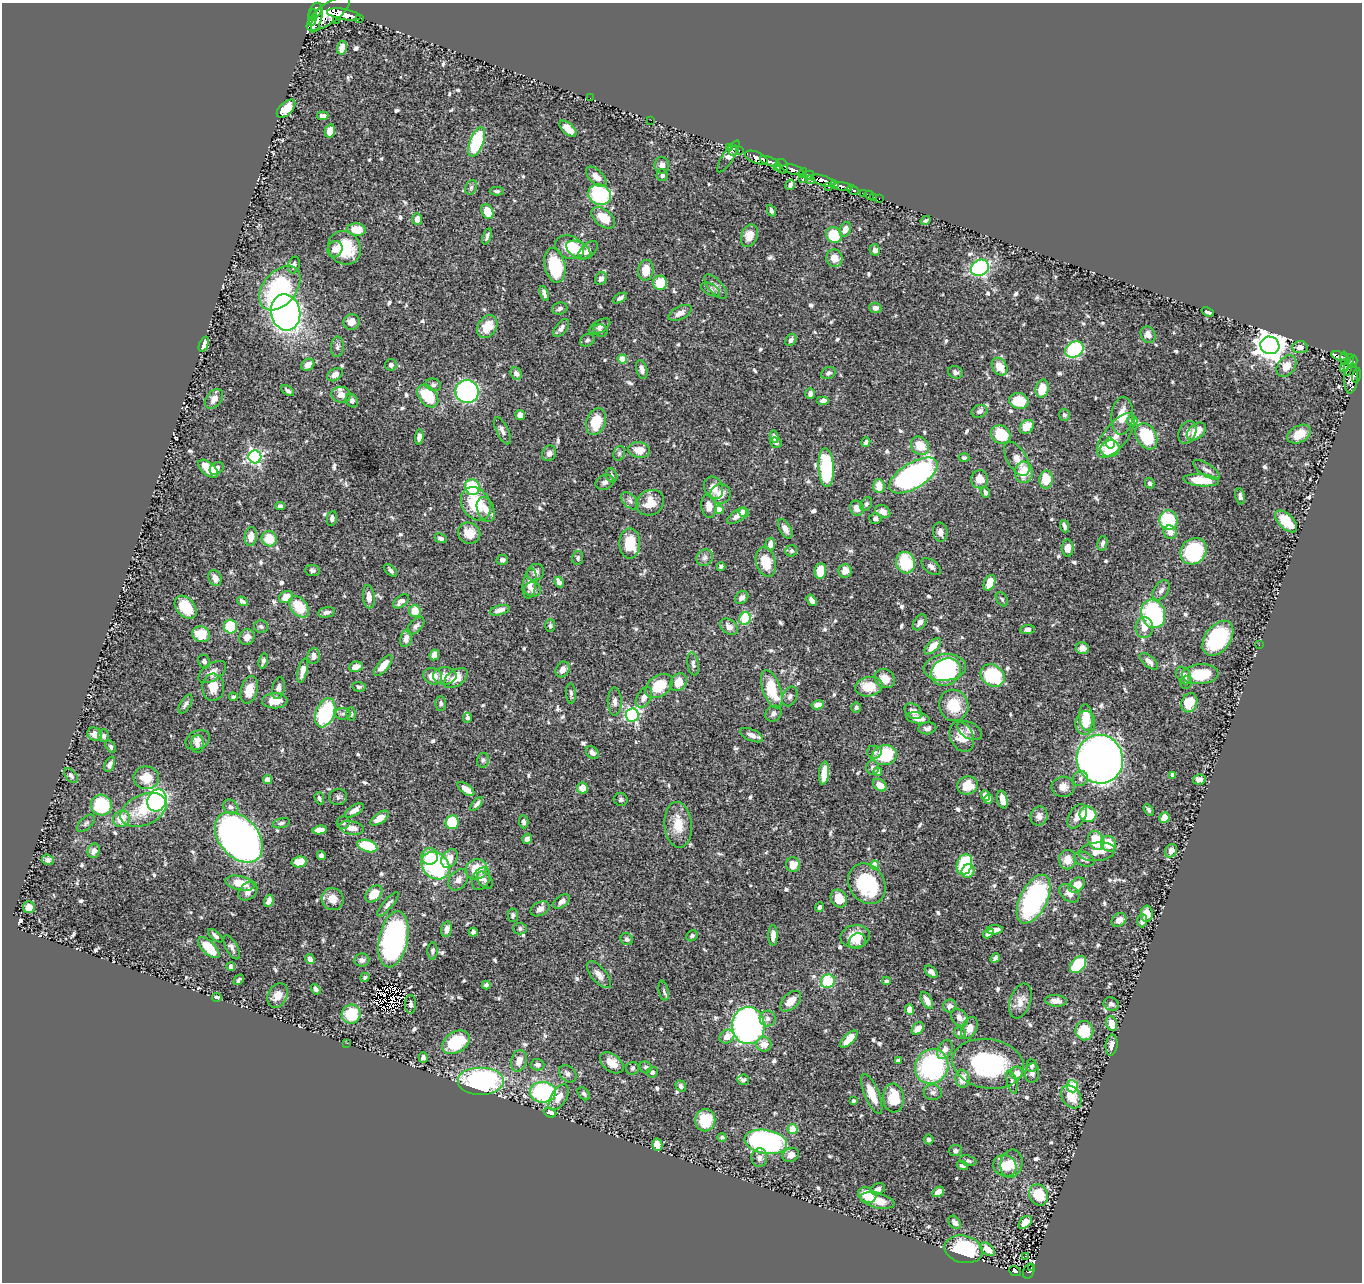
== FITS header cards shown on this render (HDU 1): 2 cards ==
NAXIS1  =                 1360
NAXIS2  =                 1280

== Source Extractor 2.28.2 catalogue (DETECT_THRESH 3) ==
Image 1360 x 1280 px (HDU 1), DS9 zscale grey, 1 PNG px = 1 image px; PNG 1364 x 1284 px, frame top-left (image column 1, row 1280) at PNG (2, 3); each listed source drawn as its Kron ellipse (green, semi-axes under 4 px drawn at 4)
Background 0.576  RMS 0.015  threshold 0.0438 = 3 sigma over >= 5 px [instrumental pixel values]
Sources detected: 694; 3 with non-positive FLUX_AUTO (blend fragments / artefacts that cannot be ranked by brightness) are neither listed nor drawn; of the other 691, the 500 brightest by FLUX_AUTO listed and drawn (191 fainter detections omitted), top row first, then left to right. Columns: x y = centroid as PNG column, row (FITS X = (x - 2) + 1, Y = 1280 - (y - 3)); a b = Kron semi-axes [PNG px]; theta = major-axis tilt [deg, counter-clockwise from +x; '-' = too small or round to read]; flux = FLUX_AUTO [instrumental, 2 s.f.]
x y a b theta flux
315 11 9 6 62 1100
328 14 26 10 37 2500
344 14 17 5 -10 1900
313 17 8 4 82 590
359 18 3 3 - 68
317 20 14 4 71 770
336 20 3 2 - 7
342 48 7 5 75 10
590 98 2 2 - 6.2
286 109 11 6 44 18
323 116 6 4 7 4.3
651 120 2 2 - 50
568 129 10 5 -42 11
330 131 6 5 - 11
477 142 16 6 69 70
729 147 3 3 - 21
739 150 3 2 - 23
734 151 5 3 - 24
728 156 18 5 57 5
756 158 12 5 -21 1200
770 162 10 3 -18 640
662 165 8 7 - 5
782 166 7 6 - 110
778 168 4 3 - 97
793 170 11 5 -16 690
803 173 5 3 - 74
662 175 6 5 - 2.9
809 175 5 4 - 250
596 177 13 7 -44 11
802 179 2 2 - 38
810 180 4 3 - 170
823 180 12 5 -18 920
834 184 4 3 - 490
790 185 5 4 - 2.7
471 187 7 5 69 2.2
829 187 3 3 - 86
843 187 9 4 -9 780
853 190 6 3 -26 96
497 191 7 4 0 2.1
863 193 3 2 - 8
600 195 11 10 - 98
869 195 5 3 - 39
874 197 2 2 - 3.8
879 199 3 2 - 14
771 211 6 4 -67 2.5
487 212 8 5 -65 19
603 218 13 8 -39 20
417 219 6 5 - 6.2
926 220 5 3 - 2.1
845 229 8 5 66 7.4
356 230 9 6 -7 19
834 235 8 7 - 38
487 236 8 3 71 2.8
749 236 11 8 68 12
570 247 15 11 -21 26
344 248 17 15 -52 34
335 249 8 7 - 5.8
578 250 13 7 -27 11
588 250 12 6 42 5.1
875 250 5 5 - 3.5
834 258 9 8 - 9.7
294 265 8 5 75 3.6
555 265 17 10 -78 55
980 268 9 8 - 160
646 270 10 8 82 15
601 279 7 5 52 4.6
660 283 7 7 - 27
716 287 15 7 -48 5.3
280 288 25 16 50 110
711 289 10 5 -29 3
544 293 8 3 -71 3.6
620 298 8 4 29 2.8
875 308 6 5 - 5
560 309 8 6 17 3.1
286 312 18 14 -78 400
1208 312 6 3 -22 2.4
680 313 12 6 27 6.5
352 322 8 7 - 9.4
600 326 11 6 31 3.7
487 327 12 9 56 20
561 328 10 5 52 3.9
600 331 7 6 - 2.3
1148 335 9 7 -62 6.6
587 340 8 6 27 2.3
791 340 6 5 - 3.6
204 344 8 4 67 5.5
1270 345 9 8 - 1300
337 347 10 6 86 3.3
1300 347 7 6 - 4.9
1074 349 10 7 33 66
1339 356 8 3 -18 160
1344 358 7 4 86 170
622 359 4 4 - 22
1353 362 6 4 76 180
308 365 7 5 34 7.5
391 365 6 6 - 2.5
1348 365 11 3 78 210
1286 366 12 8 53 12
999 367 9 7 -57 14
1344 367 5 4 - 88
642 369 9 5 -76 5.3
955 372 7 6 - 3
516 373 6 5 - 3.9
828 373 7 5 29 3.2
335 375 8 5 34 5.3
1356 375 7 3 78 120
1351 378 15 6 85 370
433 385 8 6 -16 3
1042 389 9 6 76 19
288 391 7 4 -37 2.4
467 392 11 11 - 240
810 394 5 4 - 3.6
341 395 10 8 -8 9.7
428 396 13 8 -49 41
214 399 11 7 52 7.3
823 400 6 4 0 3.9
352 401 7 5 -57 3.3
1019 401 9 8 - 27
979 411 8 6 21 3.6
520 415 5 5 - 6
1064 415 6 5 - 2.1
1122 416 19 10 84 16
1132 421 5 5 - 6.8
596 422 14 9 69 27
1027 427 7 6 - 14
502 431 15 6 -64 4.5
1196 431 11 7 41 19
1187 432 12 8 66 5.9
1001 434 10 8 -36 36
1299 434 13 8 28 15
1116 436 26 12 52 15
1146 436 14 10 -61 51
419 437 7 4 84 5.1
774 437 6 4 -78 4.6
866 442 5 4 - 2.6
776 443 6 5 - 2.2
1110 443 5 4 - 14
920 446 10 8 -47 17
1110 449 9 8 - 46
639 450 11 8 -5 13
549 453 8 6 62 3.6
619 453 7 5 70 2.4
255 457 6 6 - 220
964 458 5 4 - 2.1
1017 459 19 9 -59 8
217 468 7 5 39 5.5
826 468 19 7 -87 79
208 469 11 6 -41 22
1206 470 15 6 -32 5.6
1024 472 11 9 87 24
612 475 7 5 -67 2.4
913 476 27 12 32 240
980 479 9 8 - 11
1046 480 9 6 87 20
1201 480 18 6 -5 31
605 482 9 7 20 3.6
1150 483 5 4 - 2.2
879 486 7 5 -87 15
472 487 8 7 - 52
714 488 11 9 -65 10
985 493 5 4 - 3
720 494 10 9 - 10
1240 496 8 4 -81 3.5
630 501 10 6 -45 3.5
650 503 14 12 28 17
476 504 18 13 -57 43
866 504 7 5 59 2.2
280 506 4 4 - 2.4
709 506 12 7 -83 8.9
857 508 7 7 - 7.5
486 509 13 8 -70 9.1
719 510 4 4 - 14
744 512 5 4 - 8.4
883 512 8 6 -27 7.1
737 516 11 5 34 6.3
332 518 7 5 82 2.5
875 518 6 5 - 2.4
1168 520 10 9 - 52
1286 521 14 7 -44 23
1064 526 6 3 -70 2.5
785 529 10 5 -60 5.5
940 532 9 7 -80 5.3
1170 532 7 6 - 7.6
469 533 11 10 - 15
251 537 9 6 83 9.9
441 538 6 4 -24 3.8
269 539 8 7 - 21
630 543 15 10 89 30
1102 543 7 5 77 2.7
770 544 6 5 - 6.5
1068 548 8 6 90 8.5
791 551 6 5 - 2.3
1194 551 14 12 47 80
578 558 7 5 79 2.2
705 558 9 8 - 3.9
502 560 6 5 - 3.8
766 562 15 10 -74 23
905 563 11 9 -74 40
931 566 11 6 -38 3.7
721 567 4 3 - 2.4
390 570 8 4 -42 2.3
312 571 7 5 -7 2.4
820 571 8 6 85 20
845 571 6 6 - 8.9
535 572 9 8 - 4.7
215 578 8 6 -68 6.1
559 582 5 4 - 6.2
990 583 8 5 65 16
530 584 15 6 81 8.9
533 590 8 7 - 4.4
1161 590 11 7 55 4.2
286 597 7 5 27 12
369 597 12 6 -84 6
742 598 7 5 43 4.4
1002 599 8 5 -55 2
812 600 6 4 -58 4.8
242 601 6 4 -34 3.2
401 601 9 5 38 4.6
186 607 13 9 -50 25
299 607 12 8 -51 27
500 610 10 4 16 5.4
415 611 6 6 - 16
327 612 8 5 12 3.8
1153 614 14 12 -71 110
745 619 6 5 - 49
920 622 9 5 56 4.9
416 626 10 6 45 3.1
550 626 6 5 - 2.2
230 627 7 6 - 48
261 627 7 6 - 2.4
729 627 10 7 -38 5.5
1144 628 10 8 86 12
1028 629 7 4 4 3.1
201 634 9 7 -20 20
247 637 8 7 - 5.2
406 638 9 5 78 5.2
1218 638 19 12 54 79
1259 645 2 2 - 4.3
933 646 10 5 44 12
1082 648 6 6 - 5.8
434 655 5 4 - 8.6
314 656 8 6 81 4.4
204 661 7 5 -67 3.4
263 661 8 4 75 3
1149 661 11 5 -41 5.8
693 664 12 5 -81 3.4
383 665 12 5 50 13
356 667 7 5 13 8.4
945 667 21 13 6 89
563 669 8 6 59 6
303 671 12 5 77 8
212 672 15 8 33 7.7
946 672 15 13 35 51
1200 674 18 10 5 31
993 675 13 10 -35 57
1184 675 9 6 -58 7.4
433 676 9 8 - 13
445 676 12 8 0 8.4
456 678 13 8 35 16
885 679 11 9 -36 11
678 682 9 7 53 14
1186 682 6 5 - 2.2
659 686 15 10 34 28
213 687 13 11 -88 13
359 687 6 5 - 2.3
869 687 14 9 9 23
278 688 11 6 76 4.4
772 689 20 9 -70 38
249 690 14 8 75 15
571 693 10 5 -88 2.4
790 696 10 7 67 3.8
233 697 4 3 - 2.2
644 697 11 7 59 6
275 701 13 7 2 14
615 701 14 7 -89 4.7
441 703 7 5 90 2.8
1189 703 10 7 67 20
185 704 10 5 60 2.7
818 705 6 4 9 6.1
954 705 16 14 -71 26
856 708 5 5 - 2.2
913 711 9 7 -36 5.5
325 713 15 9 68 80
343 714 8 5 3 2.5
351 714 6 4 89 2.1
773 714 9 7 44 3.5
632 715 6 6 - 150
467 718 5 4 - 3.4
918 718 12 5 -9 6.3
1086 718 13 6 -86 20
1085 723 12 10 84 18
927 728 9 6 7 3.5
970 730 13 8 -30 6.3
95 734 7 6 - 6.7
752 735 12 5 -24 6
104 736 6 5 - 2.8
962 737 16 11 -63 17
198 740 12 9 23 6.3
197 744 9 6 -90 3.9
111 747 6 4 -59 2.2
874 752 7 6 - 2.5
592 753 7 5 -48 4.7
884 755 12 10 13 42
1100 759 24 23 - 1300
483 760 7 6 - 2.3
110 764 8 4 69 3.6
872 768 7 6 - 3.2
878 772 4 4 - 12
824 773 11 5 83 14
1173 775 4 4 - 4.2
71 776 9 5 -51 2.8
146 778 13 11 -8 18
1080 779 8 7 - 3.9
1199 779 6 5 - 4.8
267 780 4 4 - 6.6
880 785 7 5 -41 11
967 785 10 9 - 15
1063 787 11 10 - 7.4
582 788 6 5 - 12
466 789 10 5 -37 11
985 796 5 4 - 6.2
338 797 9 8 - 2.9
319 798 6 4 -71 2.2
621 799 7 6 - 2.3
988 799 4 4 - 6.2
157 800 11 9 70 270
1002 800 9 5 -75 10
477 804 8 4 48 3.4
101 805 10 10 - 61
231 807 8 6 -43 3.9
144 810 24 15 24 35
354 810 10 5 32 5.7
1149 810 6 4 -59 2
1088 814 8 8 - 33
1039 816 9 8 - 5.4
1077 816 13 8 60 8.5
380 818 10 5 36 11
1164 818 5 5 - 9
121 819 8 8 - 16
452 822 7 6 - 35
524 822 6 5 - 2.9
86 823 11 6 44 2.8
281 823 9 5 14 2.5
343 823 6 6 - 2.8
678 825 23 13 -85 20
351 828 12 6 -10 9.8
320 830 7 4 7 8
239 837 29 19 -49 680
527 839 5 5 - 2.8
1096 840 10 7 -71 31
1109 844 8 7 - 24
367 846 10 6 -18 39
94 851 7 6 - 5.1
1171 851 7 5 59 5.7
1097 852 18 9 7 12
321 856 5 4 - 2.4
430 856 8 8 - 17
450 858 10 7 55 13
1084 859 10 7 -19 3.6
48 860 6 5 - 3.3
1068 860 9 8 - 12
299 862 7 5 9 18
793 865 7 7 - 11
875 865 4 4 - 22
964 865 10 7 72 57
435 866 15 12 -41 130
476 869 11 10 - 22
968 871 7 6 - 11
481 879 12 8 64 5.9
458 880 12 8 52 6
485 880 10 6 -50 3.2
240 883 15 7 -13 17
867 884 21 17 -57 66
1077 885 9 6 38 13
248 891 10 8 45 7.5
1069 893 11 8 -37 7.9
374 894 10 6 45 17
333 899 11 11 - 11
839 899 9 7 -57 19
1034 899 26 13 63 150
269 901 6 4 72 5.6
561 901 9 5 38 4.6
388 904 15 4 49 4.1
29 907 6 6 - 9.7
820 907 5 4 - 2.4
540 909 10 6 26 4.5
1147 914 8 6 89 8.9
513 915 6 5 - 2.6
1119 920 8 6 36 5.3
1142 921 6 5 - 4.1
447 929 8 5 76 6.5
520 929 6 6 - 2.6
994 930 8 4 5 6
473 932 4 4 - 3.2
988 934 6 4 31 3.8
773 935 10 4 90 6.1
215 936 9 3 -42 2.9
692 936 6 5 - 2.7
855 936 15 11 9 18
393 939 28 14 78 240
627 939 6 5 - 2.9
857 941 9 7 33 6.1
232 947 13 5 -61 3.7
209 948 13 6 -44 27
432 951 8 5 90 2.5
995 958 5 4 - 2.6
310 959 5 4 - 3.9
362 960 7 6 - 3.7
1078 964 10 6 47 46
231 966 4 4 - 3.6
931 972 7 5 -42 4.8
599 975 16 7 -50 6.2
365 977 5 4 - 2
239 980 6 3 44 2.3
828 981 7 6 - 42
886 981 4 4 - 2.2
486 985 4 4 - 2.6
316 989 5 4 - 2.5
664 991 10 4 -79 2.4
278 995 13 9 64 8.9
217 997 5 3 - 3.3
927 1000 9 5 -62 7
791 1001 12 7 44 13
1020 1001 18 10 71 9.7
1056 1001 11 5 -4 5.9
410 1004 9 5 -89 3.3
1111 1004 8 6 -22 3.7
950 1006 7 6 - 4
910 1010 5 4 - 11
351 1014 9 9 - 35
959 1018 10 7 -48 7
768 1019 8 8 - 4.1
1112 1024 7 5 -72 14
748 1026 18 16 -86 290
969 1028 12 7 64 8.3
918 1029 7 5 50 9.8
1084 1031 10 9 - 29
960 1033 6 5 - 4.4
727 1036 8 6 37 12
849 1039 11 5 45 14
456 1042 15 10 32 51
347 1043 2 2 - 53
764 1044 7 7 - 11
1112 1045 10 6 83 6.1
945 1049 10 6 60 6.5
423 1057 5 4 - 3.1
519 1061 11 7 75 8.3
898 1061 4 4 - 4.9
612 1063 13 8 -38 12
988 1064 36 24 -9 120
537 1065 7 6 - 3.6
1032 1065 6 5 - 2.9
646 1067 6 6 - 2.3
932 1067 18 16 57 140
633 1068 6 6 - 2.2
652 1072 5 5 - 2.4
1017 1073 6 6 - 8.1
1032 1073 10 7 83 4.3
568 1074 10 7 -43 4
962 1079 9 7 -86 13
743 1080 6 5 - 2.3
481 1081 23 14 0 160
1012 1082 12 5 -75 2.9
681 1086 6 5 - 3.1
1072 1086 6 6 - 30
543 1092 13 10 -1 120
933 1092 9 7 -11 3.8
584 1094 7 5 -52 2
872 1094 21 7 -68 19
559 1097 14 7 58 9.3
1071 1097 12 9 -55 18
893 1098 14 10 -86 29
853 1101 4 3 - 2.3
550 1113 6 4 -20 5
705 1120 11 10 - 27
792 1129 5 5 - 18
722 1137 4 4 - 2.8
929 1139 5 5 - 2
766 1142 21 12 -10 250
657 1145 6 5 - 9
955 1150 7 5 7 2.4
791 1155 8 6 27 6.7
759 1158 9 8 - 4.2
968 1161 8 5 -18 2.1
1011 1163 14 11 78 11
962 1166 6 4 -19 3
1005 1166 12 10 -26 14
878 1189 7 5 24 3.4
938 1192 6 4 35 5.8
867 1195 9 7 -26 24
1039 1195 11 9 -64 29
877 1200 17 7 -13 13
955 1222 7 5 -51 5
1025 1222 7 5 44 8.3
964 1249 19 13 -13 75
988 1249 8 5 -41 9.4
1025 1256 3 2 - 2.4
1032 1267 3 3 - 13
1015 1271 6 4 -27 71
1029 1271 8 5 73 44
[191 fainter detections neither listed nor drawn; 3 non-positive-flux detections neither listed nor drawn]